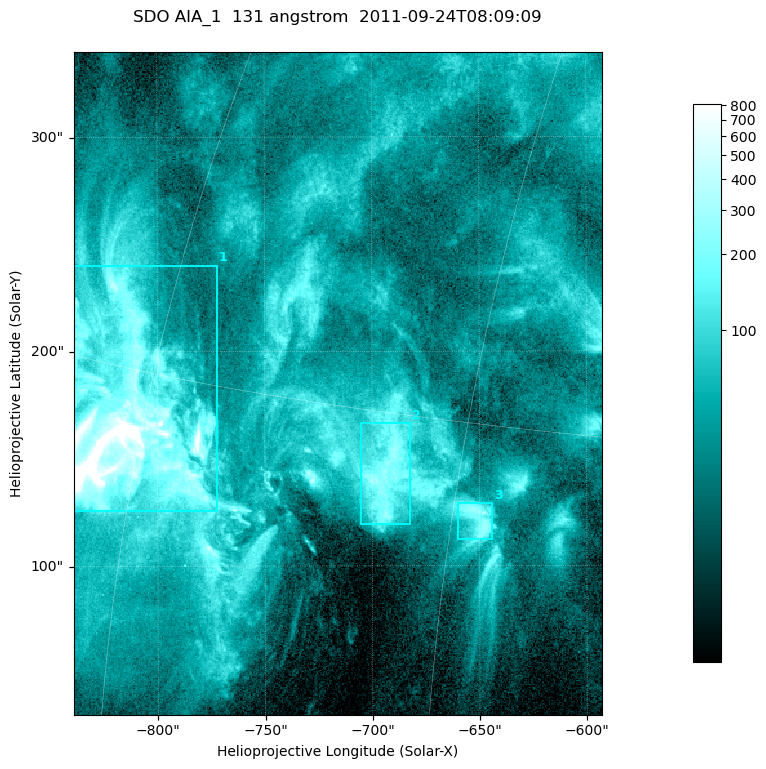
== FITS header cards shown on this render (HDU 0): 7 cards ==
TELESCOP= 'SDO     '           /
INSTRUME= 'AIA_1   '           /
WAVELNTH=                  131 /
WAVEUNIT= 'angstrom'           /
DATE-OBS= '2011-09-24T08:09:09.62' /
CTYPE1  = 'HPLN-TAN'           /
CTYPE2  = 'HPLT-TAN'           /

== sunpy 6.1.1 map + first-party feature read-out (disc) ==
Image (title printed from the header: SDO AIA_1  131 angstrom  2011-09-24T08:09:09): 410 x 514 px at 0.601 arcsec/px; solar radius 956 arcsec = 1592 px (partial field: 2.6% of the solar disc is inside the frame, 100% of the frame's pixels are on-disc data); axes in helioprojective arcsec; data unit not stated in the header (colour bar unlabelled)
Pointing: header CRPIX1/2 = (2043.14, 2045.51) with CRVAL1/2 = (0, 0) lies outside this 410 x 514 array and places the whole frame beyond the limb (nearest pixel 1.41 R_sun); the SolarSoft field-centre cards XCEN/YCEN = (-715.9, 185.1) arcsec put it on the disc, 1316 arcsec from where CRPIX/CRVAL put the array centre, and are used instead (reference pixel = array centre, CRVAL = XCEN/YCEN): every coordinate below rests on XCEN/YCEN
Orientation: roll -0.139 deg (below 1 deg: not rotated)
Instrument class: DISC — disc imager (sunpy class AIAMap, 131 A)
Bright regions (active regions / flare kernels): reference = the on-disc median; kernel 3 px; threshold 5 sigma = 128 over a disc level ~38.6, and >= 1.15x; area >= 210 px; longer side >= 5 px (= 3 arcsec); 3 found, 3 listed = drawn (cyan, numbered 1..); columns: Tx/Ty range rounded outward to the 2 arcsec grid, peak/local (2 s.f.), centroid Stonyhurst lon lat
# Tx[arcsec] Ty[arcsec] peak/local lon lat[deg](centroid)
1 -840..-772 126..240 245 -61 +13
2 -706..-682 118..168 8 -48 +13
3 -660..-644 112..130 7.4 -44 +12